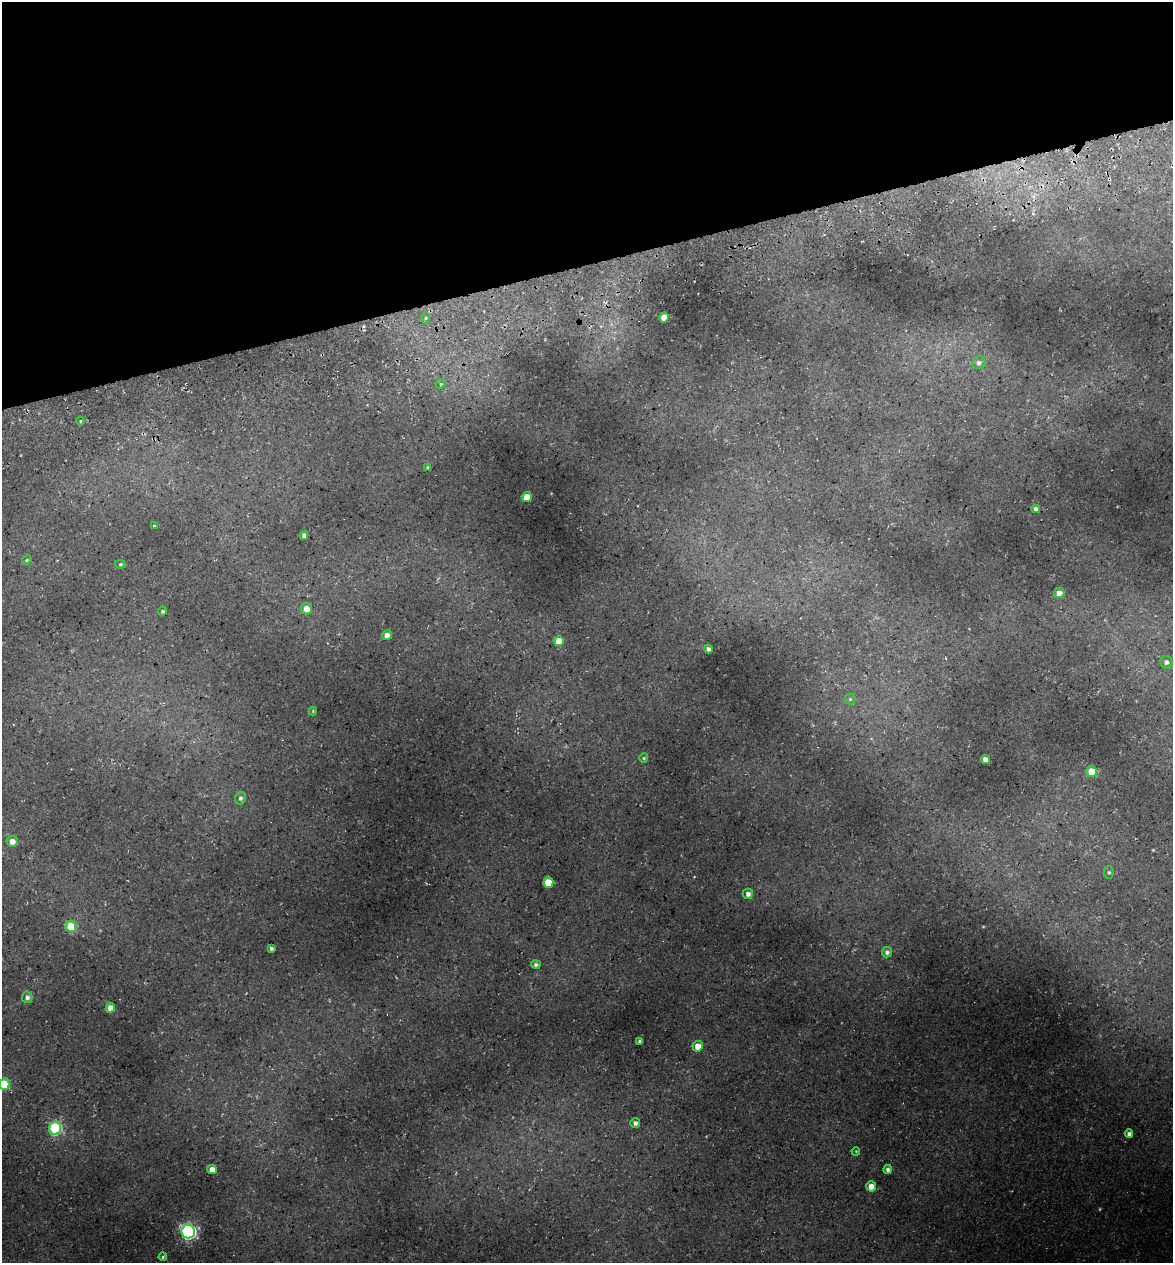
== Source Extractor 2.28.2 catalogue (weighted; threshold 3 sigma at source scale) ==
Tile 3 of 4 x 4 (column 3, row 1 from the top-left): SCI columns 2485-3655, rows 3857-5117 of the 4922 x 5194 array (HDU 1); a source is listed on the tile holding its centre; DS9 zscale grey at full resolution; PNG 1175 x 1265 px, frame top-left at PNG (2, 2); each listed source drawn as its Kron ellipse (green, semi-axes under 4 px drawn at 4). Shown black and unused: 21% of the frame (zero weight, under 3 of 5 exposures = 5% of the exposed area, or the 3 px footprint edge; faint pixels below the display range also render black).
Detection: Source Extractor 2.28.2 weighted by HDU 2 'WHT'; one run over the whole footprint, this tile lists its part. Background 0.135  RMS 0.0071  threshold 0.0321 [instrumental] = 3 sigma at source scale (4.5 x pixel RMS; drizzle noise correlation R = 1.50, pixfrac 1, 0.0396/0.0396 arcsec/px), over >= 5 px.
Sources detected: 50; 1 too faint to see at this stretch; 2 cosmic-ray / hot-pixel residue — neither listed nor drawn; the other 47 listed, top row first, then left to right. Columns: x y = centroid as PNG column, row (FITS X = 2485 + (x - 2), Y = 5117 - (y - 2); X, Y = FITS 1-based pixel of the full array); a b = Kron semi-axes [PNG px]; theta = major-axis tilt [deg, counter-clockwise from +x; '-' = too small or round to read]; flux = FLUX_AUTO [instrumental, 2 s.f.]
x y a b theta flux
664 317 5 4 - 11
426 318 5 4 - 1
979 363 7 6 - 2.8
441 384 5 4 - 0.87
80 421 4 3 - 0.78
428 468 3 3 - 1.4
527 497 5 5 - 15
1036 509 4 4 - 2.4
154 526 3 3 - 0.75
304 535 4 4 - 2.8
27 560 5 4 - 0.86
120 564 5 4 - 1.2
1059 593 5 5 - 5.1
306 609 5 5 - 7.1
163 611 4 4 - 1.4
387 635 5 4 - 3.7
559 641 5 5 - 13
708 649 4 4 - 3.1
1166 662 6 6 - 2.7
850 699 5 5 - 1.3
313 711 4 4 - 0.63
644 758 5 4 - 0.81
985 760 4 4 - 5
1092 772 5 5 - 18
240 798 6 5 - 2.1
12 841 5 5 - 5.4
1109 872 6 5 - 1.3
548 882 5 5 - 18
748 894 5 5 - 3
71 927 5 5 - 27
271 948 4 3 - 1.9
887 952 5 5 - 2.3
536 964 5 4 - 1.8
27 997 5 5 - 2.7
110 1008 5 4 - 5.5
640 1041 4 4 - 1.8
698 1046 5 5 - 8.3
4 1084 5 5 - 36
635 1123 5 5 - 2.9
55 1128 6 6 - 87
1129 1134 4 4 - 2.7
856 1151 4 3 - 0.56
212 1169 5 4 - 6.6
888 1169 4 4 - 2.3
871 1186 5 5 - 7
188 1232 7 6 - 200
163 1257 4 3 - 0.94
Isophote crosses this tile's border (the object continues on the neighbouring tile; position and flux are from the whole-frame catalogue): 1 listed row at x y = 4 1084